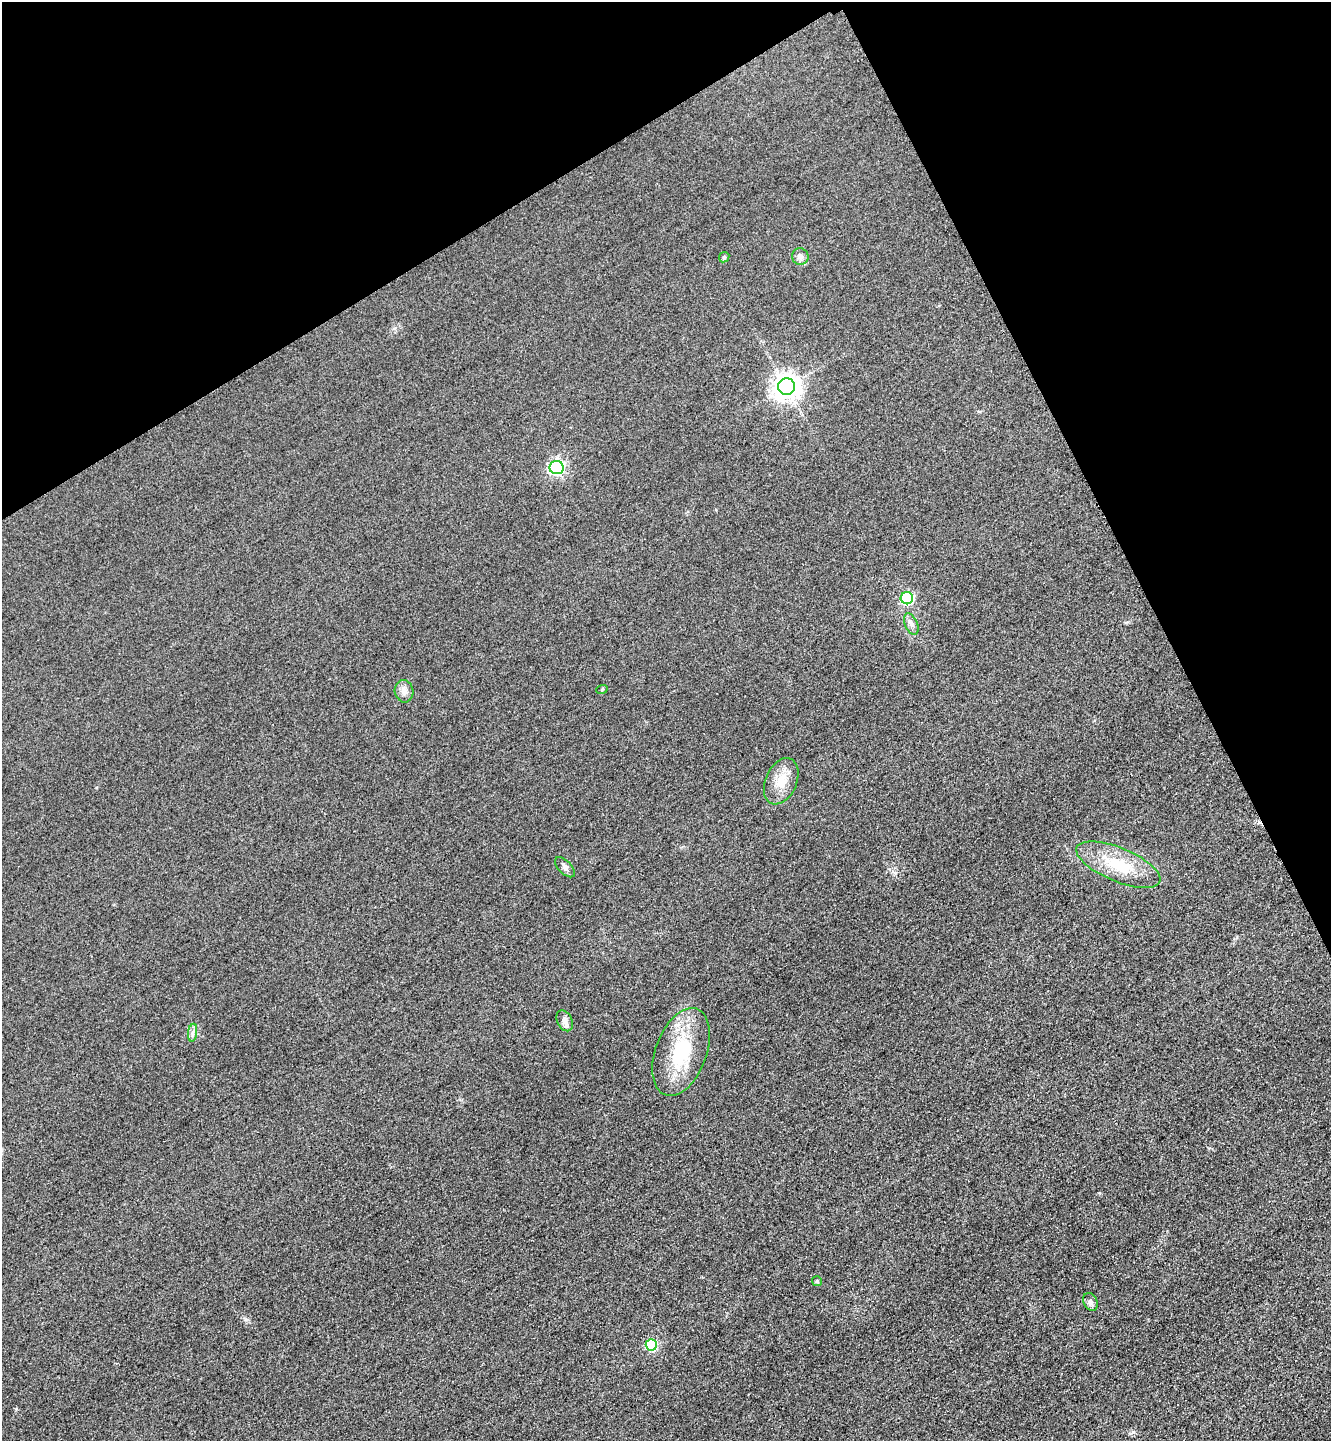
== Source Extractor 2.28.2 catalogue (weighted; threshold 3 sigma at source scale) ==
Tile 3 of 4 x 4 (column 3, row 1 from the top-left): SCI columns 2835-4163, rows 4347-5785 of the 5808 x 5817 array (HDU 1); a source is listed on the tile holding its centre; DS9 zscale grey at full resolution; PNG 1333 x 1443 px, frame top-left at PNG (2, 2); each listed source drawn as its Kron ellipse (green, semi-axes under 4 px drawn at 4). Shown black and unused: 24% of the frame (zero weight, under 3 of 4 exposures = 3% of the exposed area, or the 3 px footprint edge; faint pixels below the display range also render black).
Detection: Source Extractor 2.28.2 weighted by HDU 2 'WHT'; one run over the whole footprint, this tile lists its part. Background 0.0837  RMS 0.017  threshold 0.0763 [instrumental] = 3 sigma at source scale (4.5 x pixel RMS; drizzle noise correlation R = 1.50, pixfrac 1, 0.05/0.05 arcsec/px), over >= 5 px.
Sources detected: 18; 1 inside a brighter listed object's ellipse — not listed separately; the other 17 listed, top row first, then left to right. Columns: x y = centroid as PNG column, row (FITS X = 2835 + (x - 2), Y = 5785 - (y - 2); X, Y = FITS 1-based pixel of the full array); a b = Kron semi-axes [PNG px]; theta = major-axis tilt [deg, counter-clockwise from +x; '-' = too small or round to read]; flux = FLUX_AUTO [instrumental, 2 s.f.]
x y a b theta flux
800 256 8 8 - 6.5
724 257 5 5 - 2.3
787 387 8 8 - 1800
556 467 7 6 - 430
907 598 6 6 - 200
911 624 11 6 -65 6.7
602 689 6 3 20 1.7
404 691 11 9 -79 9.3
781 781 24 15 66 31
1118 865 45 17 -23 73
565 867 12 6 -46 6.2
565 1021 11 7 -62 8.2
193 1033 9 4 82 5.5
681 1052 46 25 70 110
817 1281 5 5 - 2
1091 1302 9 6 -63 5.8
651 1345 6 5 - 120
Unlisted compact peaks at least as high as the median listed source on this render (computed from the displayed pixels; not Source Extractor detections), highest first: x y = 1133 1432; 16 1409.